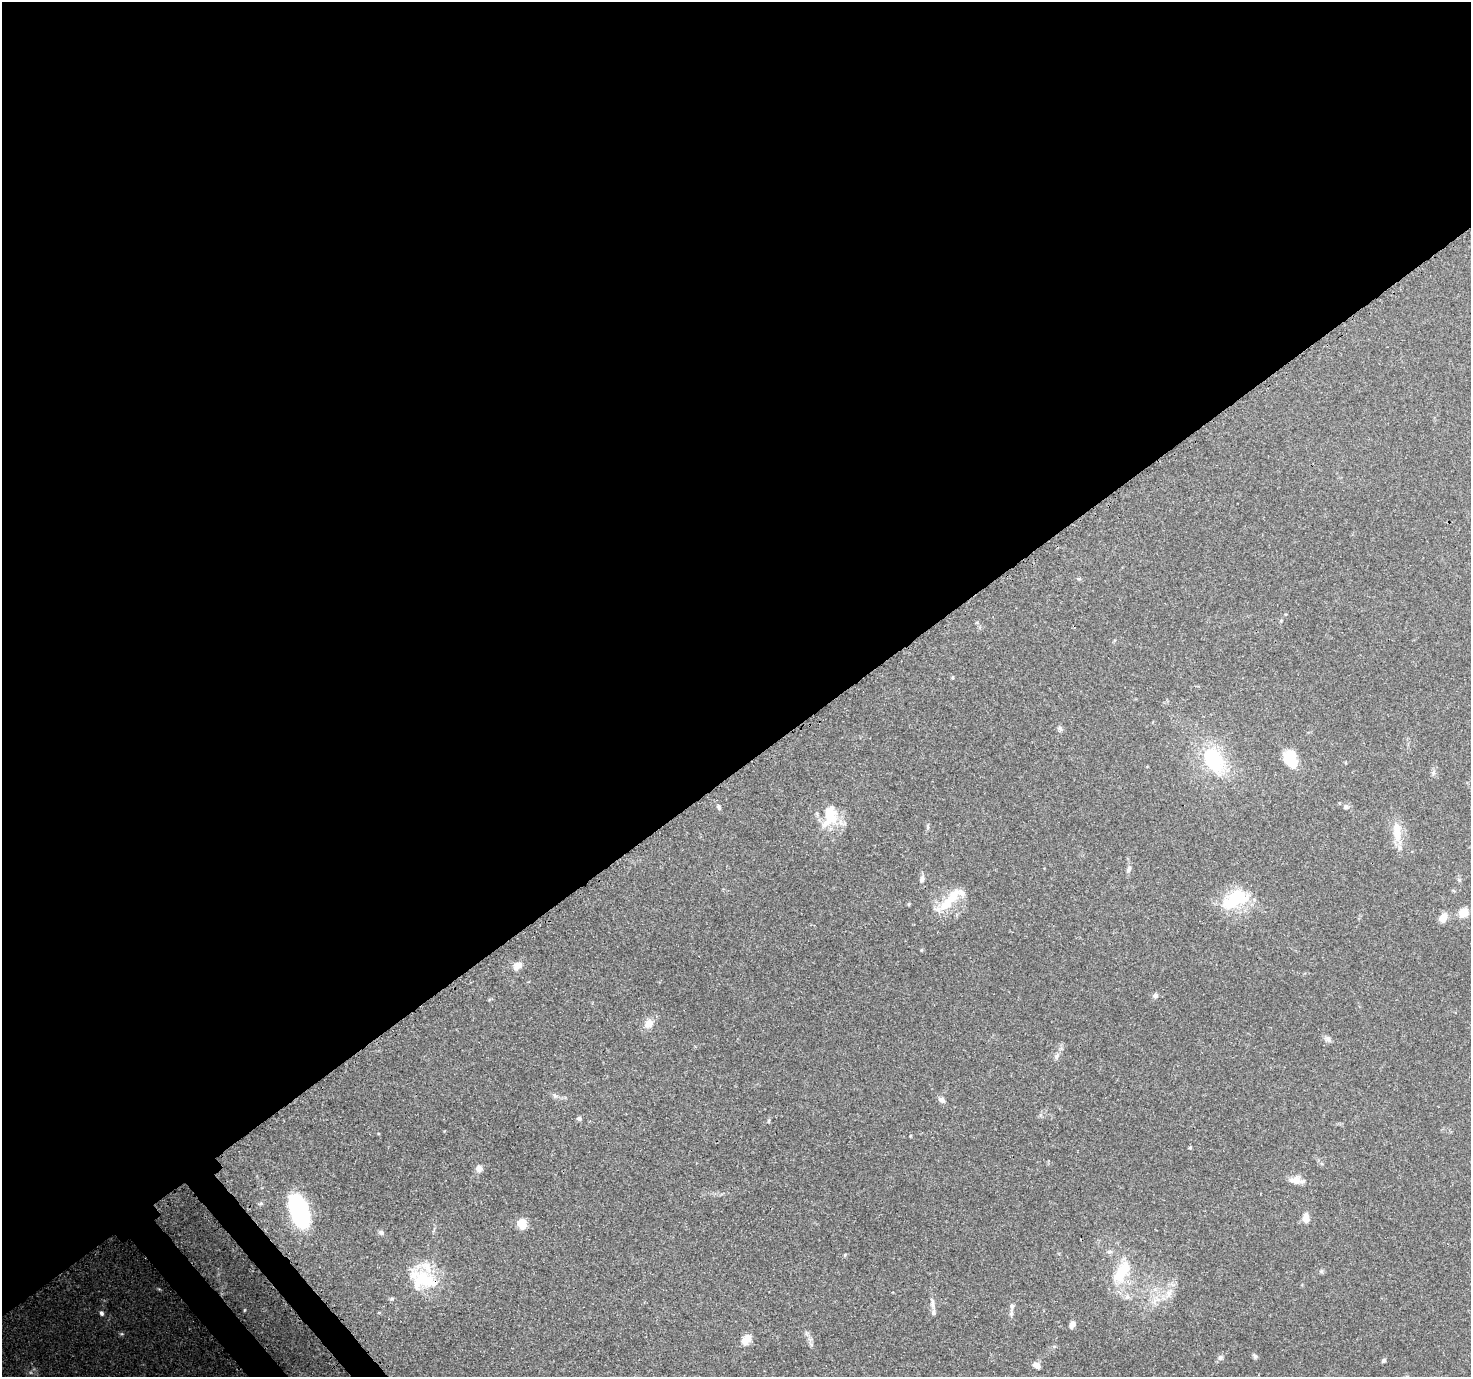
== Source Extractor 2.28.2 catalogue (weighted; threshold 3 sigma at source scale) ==
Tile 2 of 4 x 4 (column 2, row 1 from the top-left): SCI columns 1588-3056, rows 4378-5752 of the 6116 x 6065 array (HDU 1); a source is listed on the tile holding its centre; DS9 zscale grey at full resolution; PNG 1473 x 1379 px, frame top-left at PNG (2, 2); no overlay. Shown black and unused: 57% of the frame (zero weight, under 3 of 4 exposures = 9% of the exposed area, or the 3 px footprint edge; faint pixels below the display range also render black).
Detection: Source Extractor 2.28.2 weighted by HDU 2 'WHT'; one run over the whole footprint, this tile lists its part. Background 0.151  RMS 0.0043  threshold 0.0194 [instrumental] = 3 sigma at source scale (4.5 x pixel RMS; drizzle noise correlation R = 1.50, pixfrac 1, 0.0396/0.0396 arcsec/px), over >= 5 px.
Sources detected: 61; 4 inside a brighter object's white glare — not listed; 4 inside a brighter listed object's ellipse — not listed separately; the other 53 listed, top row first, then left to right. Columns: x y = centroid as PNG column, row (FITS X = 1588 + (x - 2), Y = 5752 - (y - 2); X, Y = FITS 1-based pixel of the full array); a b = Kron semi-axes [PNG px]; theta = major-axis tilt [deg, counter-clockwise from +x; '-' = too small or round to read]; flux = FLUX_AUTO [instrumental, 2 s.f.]
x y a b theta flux
953 677 5 3 - 0.4
1060 728 8 6 -73 1
1290 759 19 14 -71 12
1212 760 27 19 -57 32
1433 773 7 4 72 0.88
719 807 7 5 -78 0.84
1346 807 8 6 -25 1.2
830 813 31 18 -74 12
928 827 7 4 90 0.69
1397 832 30 10 -82 8.6
1129 869 8 5 63 1.2
922 879 10 6 72 1.6
1459 880 6 5 - 0.79
947 903 22 14 50 10
1229 903 20 18 72 13
909 904 5 4 - 0.49
1463 912 11 9 45 5.2
1443 917 10 8 66 3.7
517 966 13 10 41 2.9
1155 996 7 7 - 1.2
649 1023 12 10 50 3.9
1328 1039 9 7 -53 1.4
1057 1056 9 5 53 1.4
942 1100 8 7 - 1.7
579 1119 6 5 - 0.97
769 1121 7 3 71 0.52
1190 1148 4 4 - 0.53
479 1169 9 8 - 2.2
1296 1180 15 9 -7 4.3
261 1204 7 4 8 0.72
299 1211 35 17 -68 46
1306 1218 10 6 -86 4
522 1224 11 9 82 5.8
381 1232 8 6 -21 1.1
1109 1252 6 4 -17 0.77
845 1255 5 4 - 0.48
1321 1271 6 4 -19 0.7
1122 1272 34 15 57 14
424 1280 34 25 -7 22
1169 1293 12 9 62 3.6
1127 1297 8 6 89 1.4
392 1299 6 4 -18 0.55
932 1303 19 6 -81 2.5
1012 1306 9 6 -83 1.6
101 1313 7 5 -66 1.1
1072 1324 7 6 - 2.4
122 1334 7 4 0 0.63
746 1339 16 10 57 4
811 1344 6 4 -20 0.69
1255 1356 7 5 -45 0.82
1220 1357 7 6 - 1.1
1384 1361 6 5 - 0.74
1036 1365 9 7 -25 2.5
Overlapping masked pixels (flux is a lower limit): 1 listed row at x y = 424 1280
Unlisted compact peaks at least as high as the median listed source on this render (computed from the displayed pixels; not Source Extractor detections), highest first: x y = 921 950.